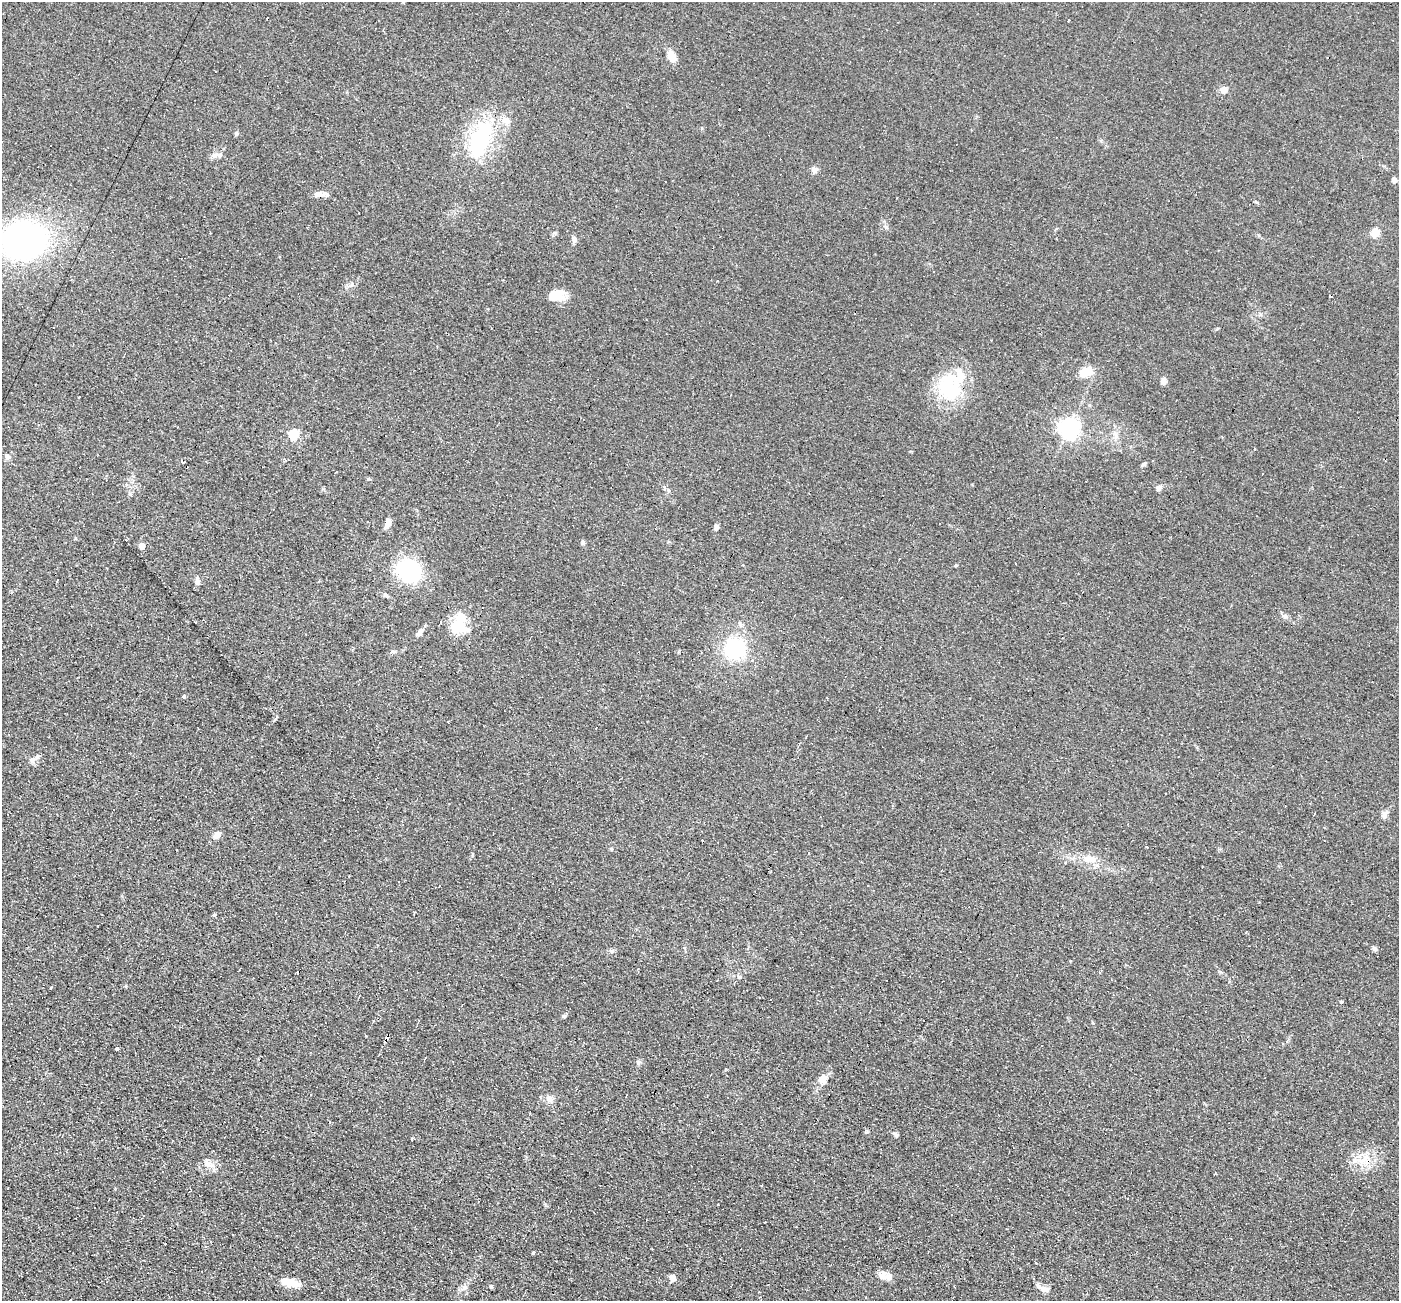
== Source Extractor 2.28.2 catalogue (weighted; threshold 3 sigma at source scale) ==
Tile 7 of 4 x 4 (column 3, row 2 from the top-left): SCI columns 2796-4192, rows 2869-4167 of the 5590 x 5602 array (HDU 1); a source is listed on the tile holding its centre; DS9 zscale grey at full resolution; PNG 1401 x 1303 px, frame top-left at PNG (2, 2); no overlay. Shown black and unused: <1% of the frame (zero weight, under 2 of 3 exposures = <1% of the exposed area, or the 3 px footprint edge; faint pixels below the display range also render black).
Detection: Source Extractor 2.28.2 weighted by HDU 2 'WHT'; one run over the whole footprint, this tile lists its part. Background 0.0814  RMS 0.0088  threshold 0.0394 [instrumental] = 3 sigma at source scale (4.5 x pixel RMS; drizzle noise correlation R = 1.50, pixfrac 1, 0.05/0.05 arcsec/px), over >= 5 px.
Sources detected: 100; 1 inside a brighter object's white glare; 23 cosmic-ray / hot-pixel residue — not listed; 3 inside a brighter listed object's ellipse — not listed separately; the other 73 listed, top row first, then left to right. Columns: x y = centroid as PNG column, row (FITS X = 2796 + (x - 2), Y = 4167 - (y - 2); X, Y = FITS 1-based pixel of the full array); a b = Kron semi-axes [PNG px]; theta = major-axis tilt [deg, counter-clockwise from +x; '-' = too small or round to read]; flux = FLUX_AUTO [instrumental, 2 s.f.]
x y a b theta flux
671 56 11 7 -61 9.7
1224 90 9 7 1 5.5
236 133 6 4 -77 1.3
480 139 46 20 69 80
214 155 11 6 38 3.7
814 170 10 7 -47 3
1394 180 7 6 - 3
317 194 12 7 15 4.1
1375 233 5 5 - 27
574 239 10 5 -78 2.5
23 240 38 32 11 260
557 295 19 13 12 14
1086 372 16 11 23 12
1163 381 7 6 - 3.9
949 386 38 30 -70 51
79 397 3 3 - 1.2
1069 428 7 7 - 510
294 434 5 5 - 53
1254 449 3 2 - 1.2
7 456 8 6 -45 2.5
182 462 4 2 - 1.5
1144 463 5 5 - 1.3
1262 474 3 3 - 3.8
369 479 5 4 - 1
1158 488 7 6 - 3.2
668 490 6 4 -71 1.2
388 523 14 6 73 5
716 527 7 5 75 2.6
583 542 7 5 -88 1.9
142 546 5 4 - 9.5
1015 563 2 2 - 0.66
956 565 5 3 - 0.78
409 570 21 18 -47 87
197 581 10 6 -83 3.1
386 595 10 4 -31 2
1285 616 9 6 -10 2.5
195 622 3 3 - 1.9
457 625 29 15 64 21
420 632 11 6 54 4
735 649 20 19 - 66
393 651 6 4 0 1.5
602 689 4 2 - 0.7
184 697 3 3 - 4.5
32 760 8 7 - 3
1384 815 9 7 83 4
217 835 9 7 49 5.8
1147 847 3 2 - 1.2
611 849 4 4 - 1
1090 859 23 9 -3 12
1065 863 3 3 - 0.91
349 876 3 2 - 1.3
1374 948 7 5 -44 1.9
740 977 6 5 - 1.4
1341 1002 4 4 - 0.83
564 1016 5 5 - 1.4
386 1038 4 4 - 46
117 1049 4 3 - 2
639 1061 7 4 0 1.6
823 1079 12 10 37 6.8
550 1098 10 9 - 4.5
895 1134 9 4 -42 1.7
412 1139 4 3 - 1.2
1362 1161 14 6 36 6.9
211 1165 14 4 -6 4.2
718 1204 2 2 - 0.88
880 1228 3 2 - 0.83
533 1253 3 3 - 3.7
883 1274 15 11 -56 6.1
672 1278 5 5 - 9.6
291 1282 22 8 -12 15
491 1287 3 3 - 30
1044 1289 11 7 -19 5.8
759 1297 3 3 - 0.79
Overlapping masked pixels (flux is a lower limit): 1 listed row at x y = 386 1038
Isophote crosses this tile's border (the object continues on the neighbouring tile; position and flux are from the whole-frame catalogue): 1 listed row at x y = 23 240
Unlisted compact peaks at least as high as the median listed source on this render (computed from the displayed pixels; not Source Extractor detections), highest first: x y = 214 915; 612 951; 886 227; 1256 202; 126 986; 323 489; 352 285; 472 855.